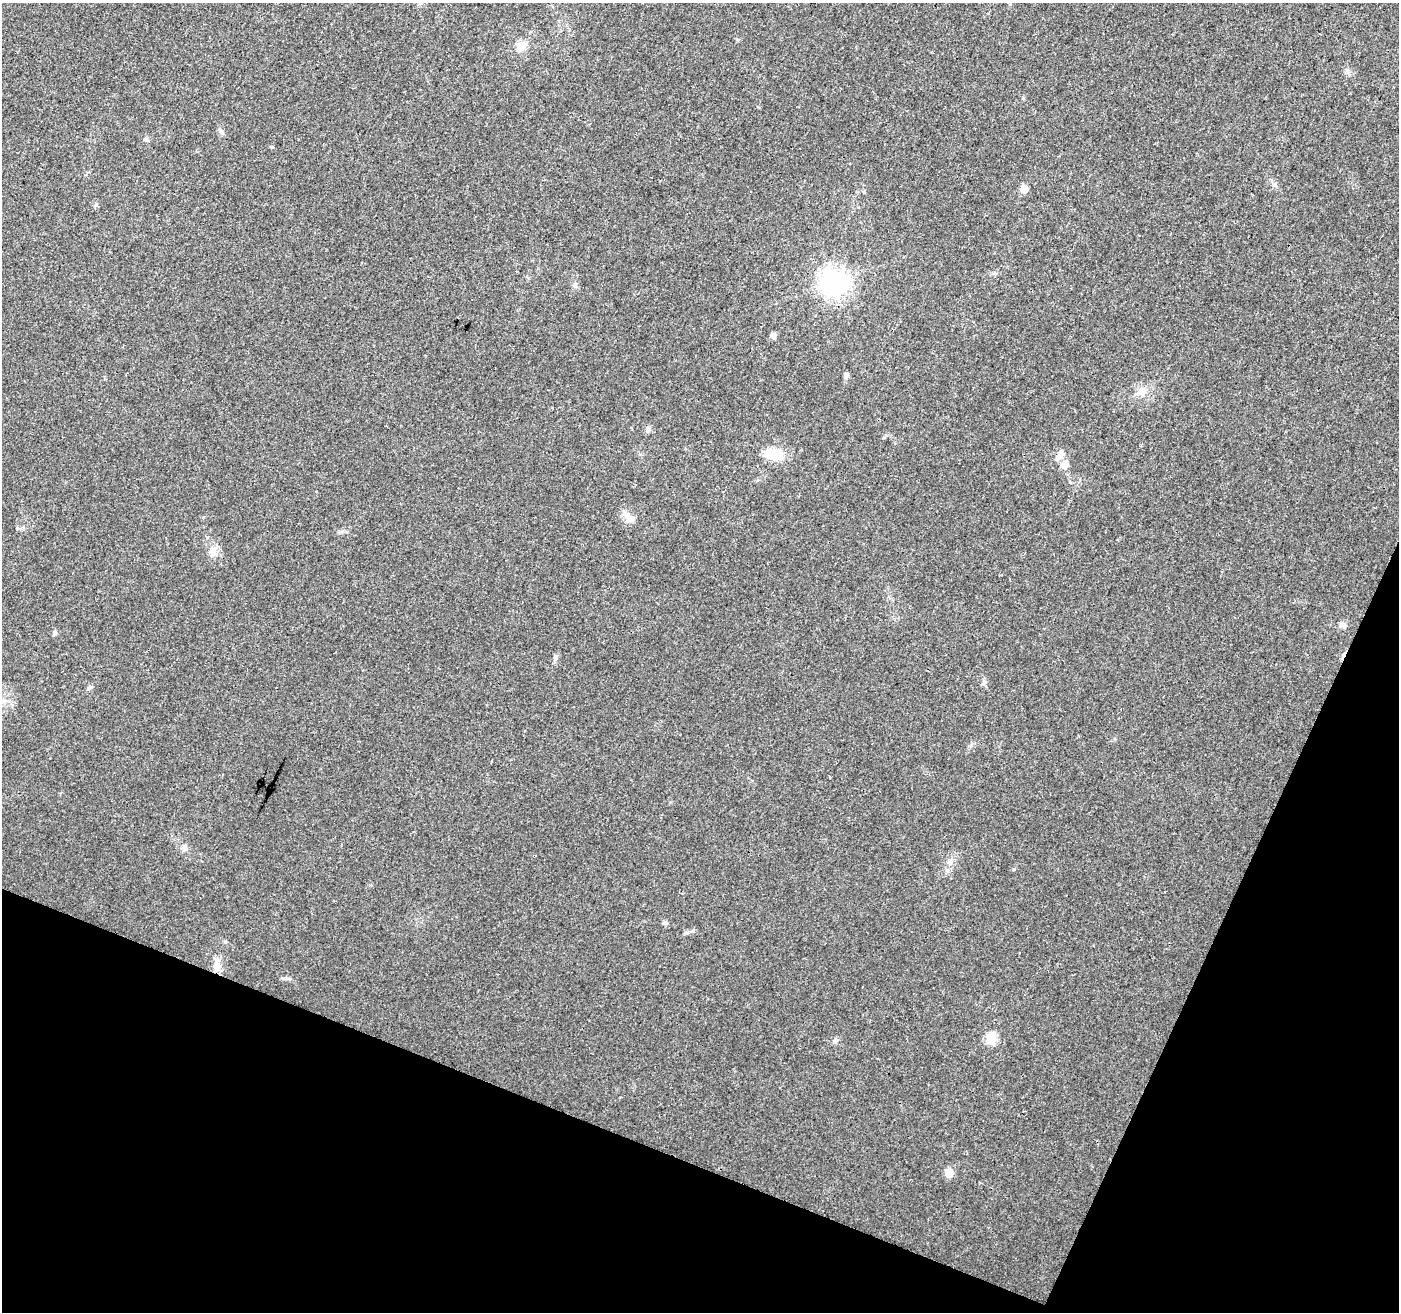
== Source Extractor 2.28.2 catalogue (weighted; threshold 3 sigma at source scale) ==
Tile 15 of 4 x 4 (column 3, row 4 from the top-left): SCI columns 2797-4193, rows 214-1523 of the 5603 x 5731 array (HDU 1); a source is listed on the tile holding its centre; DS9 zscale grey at full resolution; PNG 1401 x 1314 px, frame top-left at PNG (2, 3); no overlay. Shown black and unused: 20% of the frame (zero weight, under 3 of 4 exposures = <1% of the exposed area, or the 3 px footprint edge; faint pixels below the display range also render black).
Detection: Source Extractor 2.28.2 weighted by HDU 2 'WHT'; one run over the whole footprint, this tile lists its part. Background 0.0184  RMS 0.0034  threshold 0.0153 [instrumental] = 3 sigma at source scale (4.5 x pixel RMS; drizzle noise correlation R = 1.50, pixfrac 1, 0.0396/0.0396 arcsec/px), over >= 5 px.
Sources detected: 28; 1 cosmic-ray / hot-pixel residue — not listed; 1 inside a brighter listed object's ellipse — not listed separately; the other 26 listed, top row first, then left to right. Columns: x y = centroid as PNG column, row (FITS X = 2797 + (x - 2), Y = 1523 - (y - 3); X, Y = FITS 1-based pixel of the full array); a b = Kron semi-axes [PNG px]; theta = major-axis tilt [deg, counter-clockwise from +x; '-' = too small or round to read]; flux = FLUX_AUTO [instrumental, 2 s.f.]
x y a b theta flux
521 46 13 10 29 3.6
1348 71 8 5 -71 0.9
220 131 8 5 -71 0.85
146 139 6 5 - 0.61
1024 189 5 5 - 5.3
96 205 6 5 - 0.55
833 282 9 9 - 360
575 285 6 6 - 0.78
773 336 7 6 - 1.1
847 375 7 6 - 0.9
1142 391 15 11 30 3.5
648 429 8 6 75 0.85
774 454 22 12 -11 8.9
1064 465 12 10 -57 2.7
628 516 21 7 -39 2.3
212 551 16 10 84 2.9
1344 625 10 7 -55 1.2
555 658 9 6 70 1
90 688 8 6 51 0.76
950 862 10 7 63 1.8
665 923 7 5 0 0.63
225 942 5 5 - 0.41
217 966 14 10 -50 2.9
991 1039 6 6 - 19
835 1040 6 6 - 0.85
949 1173 6 5 - 8.4
Unlisted compact peaks at least as high as the median listed source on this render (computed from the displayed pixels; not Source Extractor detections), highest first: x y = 1014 869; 55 632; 693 931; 272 147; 984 683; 971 745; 1023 98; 737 39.